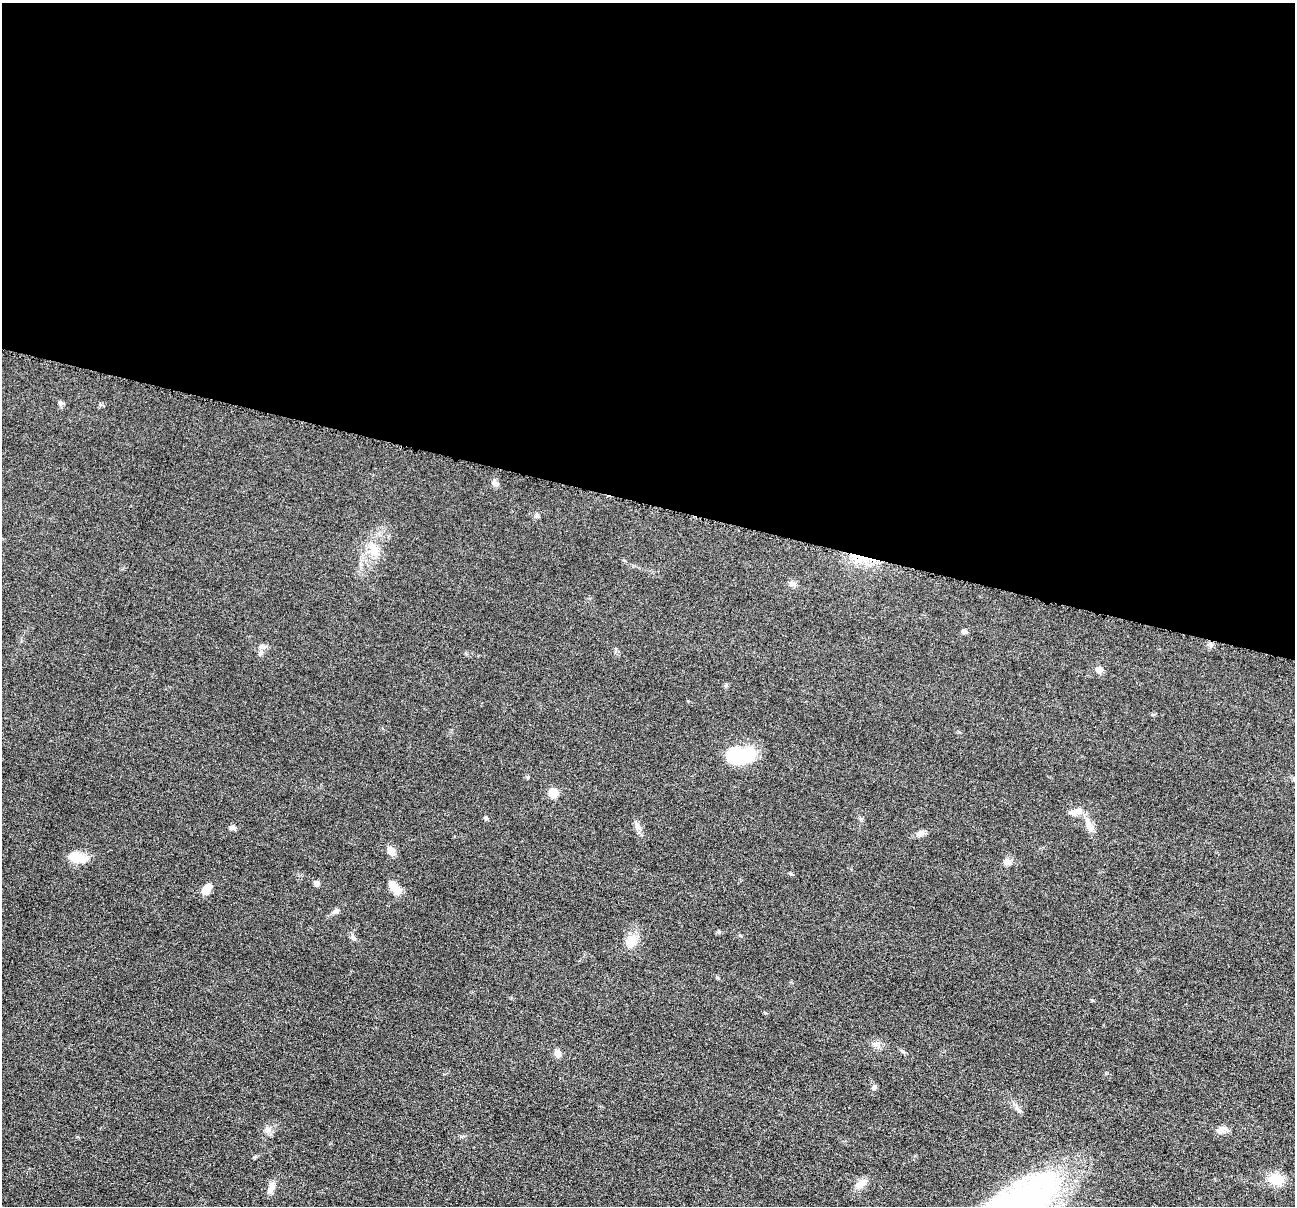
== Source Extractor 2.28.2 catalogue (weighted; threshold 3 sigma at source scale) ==
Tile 3 of 4 x 4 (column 3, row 1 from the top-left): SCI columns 2592-3884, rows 3866-5069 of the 5184 x 5201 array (HDU 1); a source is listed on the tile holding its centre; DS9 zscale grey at full resolution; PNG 1297 x 1208 px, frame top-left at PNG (2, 3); no overlay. Shown black and unused: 42% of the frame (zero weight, under 4 of 8 exposures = <1% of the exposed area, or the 3 px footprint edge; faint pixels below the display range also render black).
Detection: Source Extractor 2.28.2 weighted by HDU 2 'WHT'; one run over the whole footprint, this tile lists its part. Background 0.036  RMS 0.0036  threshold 0.0148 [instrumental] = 3 sigma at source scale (4.09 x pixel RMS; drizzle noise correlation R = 1.36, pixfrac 0.8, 0.05/0.05 arcsec/px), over >= 5 px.
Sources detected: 34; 1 cosmic-ray / hot-pixel residue — not listed; the other 33 listed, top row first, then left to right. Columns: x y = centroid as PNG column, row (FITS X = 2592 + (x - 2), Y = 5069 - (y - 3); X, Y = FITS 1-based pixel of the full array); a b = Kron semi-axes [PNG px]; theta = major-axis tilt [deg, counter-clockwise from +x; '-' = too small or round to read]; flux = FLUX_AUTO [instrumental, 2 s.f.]
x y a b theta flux
60 403 7 5 -67 0.72
495 483 10 7 -38 1.2
374 551 14 12 -67 4.2
792 584 8 7 - 1.2
964 631 8 5 -11 0.77
261 646 7 4 0 0.76
261 652 7 4 72 0.75
1099 669 6 6 - 3.2
740 756 30 17 -4 17
553 793 8 7 - 5.2
1076 811 19 8 15 2.9
486 818 5 4 - 0.62
638 826 13 7 -45 1.6
1089 826 12 9 -50 2.3
232 827 9 6 9 0.85
919 834 8 8 - 1.2
391 851 11 8 -60 2.6
77 857 20 10 -12 6.4
1007 862 10 9 - 1.6
316 883 6 6 - 1.2
395 888 18 9 -55 3.8
206 889 13 8 52 3.3
335 911 9 5 18 0.94
353 938 9 6 -37 0.89
631 941 17 14 59 4
876 1043 10 3 21 0.71
557 1053 7 6 - 2.4
874 1087 7 6 - 0.78
268 1129 11 7 -53 1.5
1221 1129 12 8 21 2.1
1276 1179 16 12 -16 6.4
861 1184 17 9 32 2.4
271 1188 16 7 73 2.1
Unlisted compact peaks at least as high as the median listed source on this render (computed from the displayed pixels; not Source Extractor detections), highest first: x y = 791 874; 719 932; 1019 1111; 528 777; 861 819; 537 515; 740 935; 726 685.